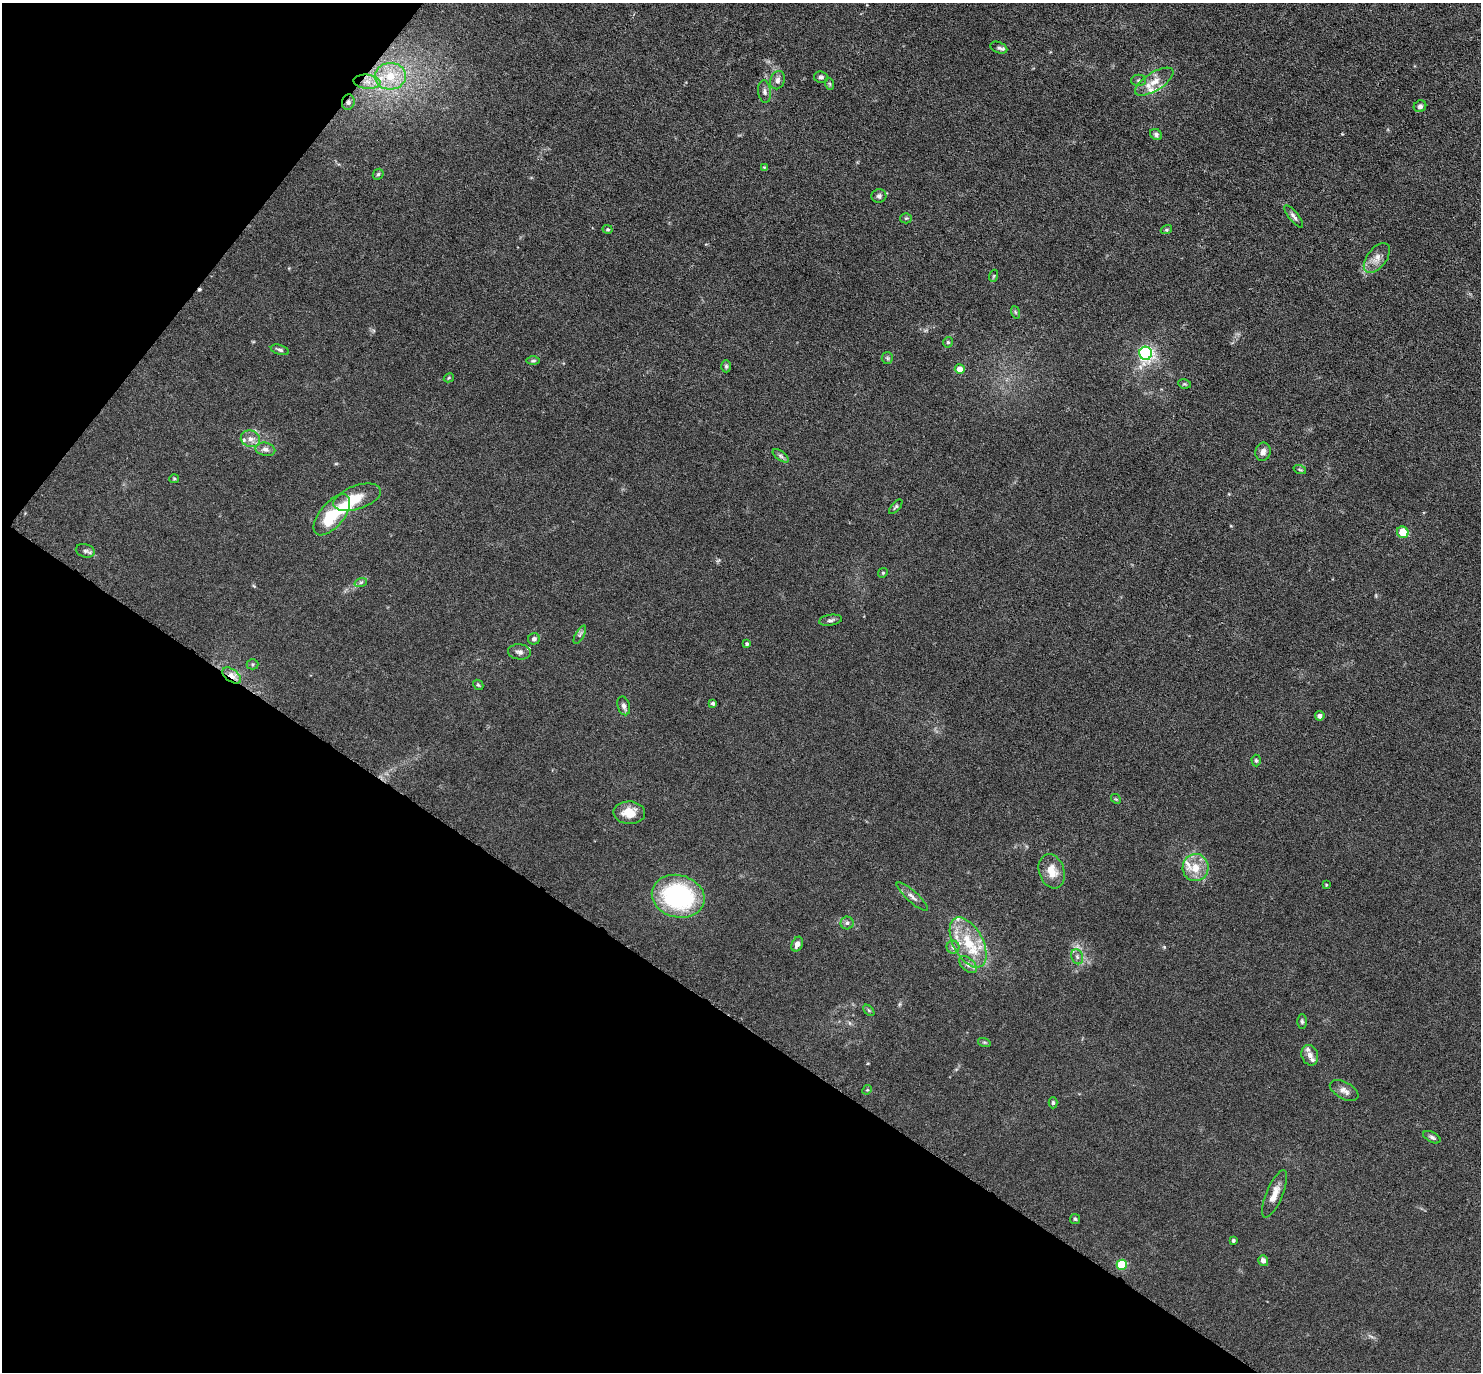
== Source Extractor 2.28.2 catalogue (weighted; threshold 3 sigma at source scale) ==
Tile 9 of 4 x 4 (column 1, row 3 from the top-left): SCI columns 44-1522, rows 1817-3186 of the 6087 x 6078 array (HDU 1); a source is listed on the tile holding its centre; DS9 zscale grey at full resolution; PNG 1483 x 1374 px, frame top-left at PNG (2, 3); each listed source drawn as its Kron ellipse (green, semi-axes under 4 px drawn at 4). Shown black and unused: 32% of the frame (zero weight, under 3 of 6 exposures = <1% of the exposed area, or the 3 px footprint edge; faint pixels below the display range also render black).
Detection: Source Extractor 2.28.2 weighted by HDU 2 'WHT'; one run over the whole footprint, this tile lists its part. Background 0.0333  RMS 0.0038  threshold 0.0155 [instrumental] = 3 sigma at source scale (4.09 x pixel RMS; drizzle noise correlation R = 1.36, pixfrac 0.8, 0.05/0.05 arcsec/px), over >= 5 px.
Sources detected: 92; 1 inside a brighter object's white glare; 1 cosmic-ray / hot-pixel residue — neither listed nor drawn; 8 inside a brighter listed object's ellipse — not listed separately; the other 82 listed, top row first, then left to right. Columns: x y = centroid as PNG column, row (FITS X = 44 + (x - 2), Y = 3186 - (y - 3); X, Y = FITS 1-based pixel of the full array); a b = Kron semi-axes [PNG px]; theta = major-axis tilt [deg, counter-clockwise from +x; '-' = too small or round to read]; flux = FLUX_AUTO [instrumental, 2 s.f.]
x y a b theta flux
999 48 9 5 -21 0.91
390 76 15 13 4 8.8
821 77 7 5 -9 0.83
777 80 9 7 69 1.4
1138 80 7 5 1 0.73
367 82 13 7 -5 3.1
1154 82 22 9 32 4.6
830 84 6 4 -71 0.48
764 92 11 6 -84 1.2
348 102 8 6 75 1
1420 106 6 5 - 1
1156 134 6 5 - 0.84
764 167 4 3 - 0.28
378 174 6 5 - 0.54
879 196 7 7 - 1
1294 216 14 4 -51 1.2
906 218 5 5 - 0.49
608 229 5 4 - 0.46
1166 230 6 3 19 0.34
1377 258 17 9 52 3.1
993 276 6 4 70 0.45
1015 312 6 4 -71 0.5
948 342 5 4 - 0.57
280 350 9 4 -17 0.8
1146 353 6 6 - 55
887 358 6 5 - 0.59
533 361 6 4 0 0.63
726 366 6 5 - 0.56
960 369 5 5 - 3.7
449 378 5 4 - 0.38
1185 384 6 4 -10 0.48
250 439 10 8 -19 2.2
265 449 10 6 -12 1.5
1263 452 9 7 78 1.6
781 456 9 4 -36 0.89
1300 470 6 4 -19 0.53
174 479 5 4 - 0.38
357 497 25 11 19 7
896 507 9 4 49 0.56
332 515 24 12 50 14
1403 532 6 5 - 6.3
85 551 10 6 -14 1.1
883 573 5 4 - 0.47
361 582 6 4 19 0.63
830 620 11 5 8 0.97
580 635 10 4 61 0.8
534 639 6 5 - 1
747 644 4 4 - 0.6
519 652 11 7 -4 1.4
253 664 6 5 - 0.53
232 675 11 6 -36 2.4
478 685 6 4 -42 0.47
713 703 4 3 - 0.66
624 706 9 6 -75 1.4
1320 716 5 5 - 1.3
1256 761 6 4 -87 0.61
1116 799 5 4 - 0.41
629 813 16 11 -2 5.7
1195 868 13 13 - 5.7
1052 871 17 12 -71 5.4
1326 885 3 3 - 0.35
678 896 27 21 -15 45
912 897 20 5 -42 1.8
847 923 6 6 - 0.9
968 942 27 15 -61 13
797 944 7 5 67 1.6
953 947 6 6 - 0.95
1077 957 8 5 -69 0.95
968 965 10 6 -44 1.6
869 1010 7 4 -45 0.49
1302 1021 7 5 -89 0.66
984 1042 6 4 -18 0.53
1310 1055 10 8 -70 1.8
867 1090 5 4 - 0.38
1344 1091 16 8 -29 2.1
1053 1103 5 4 - 0.62
1432 1137 9 5 -28 0.88
1274 1194 25 8 67 3.9
1075 1219 5 5 - 0.49
1233 1241 3 3 - 0.55
1263 1261 5 5 - 1.5
1122 1265 5 5 - 16
Overlapping masked pixels (flux is a lower limit): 2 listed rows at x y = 348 102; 232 675